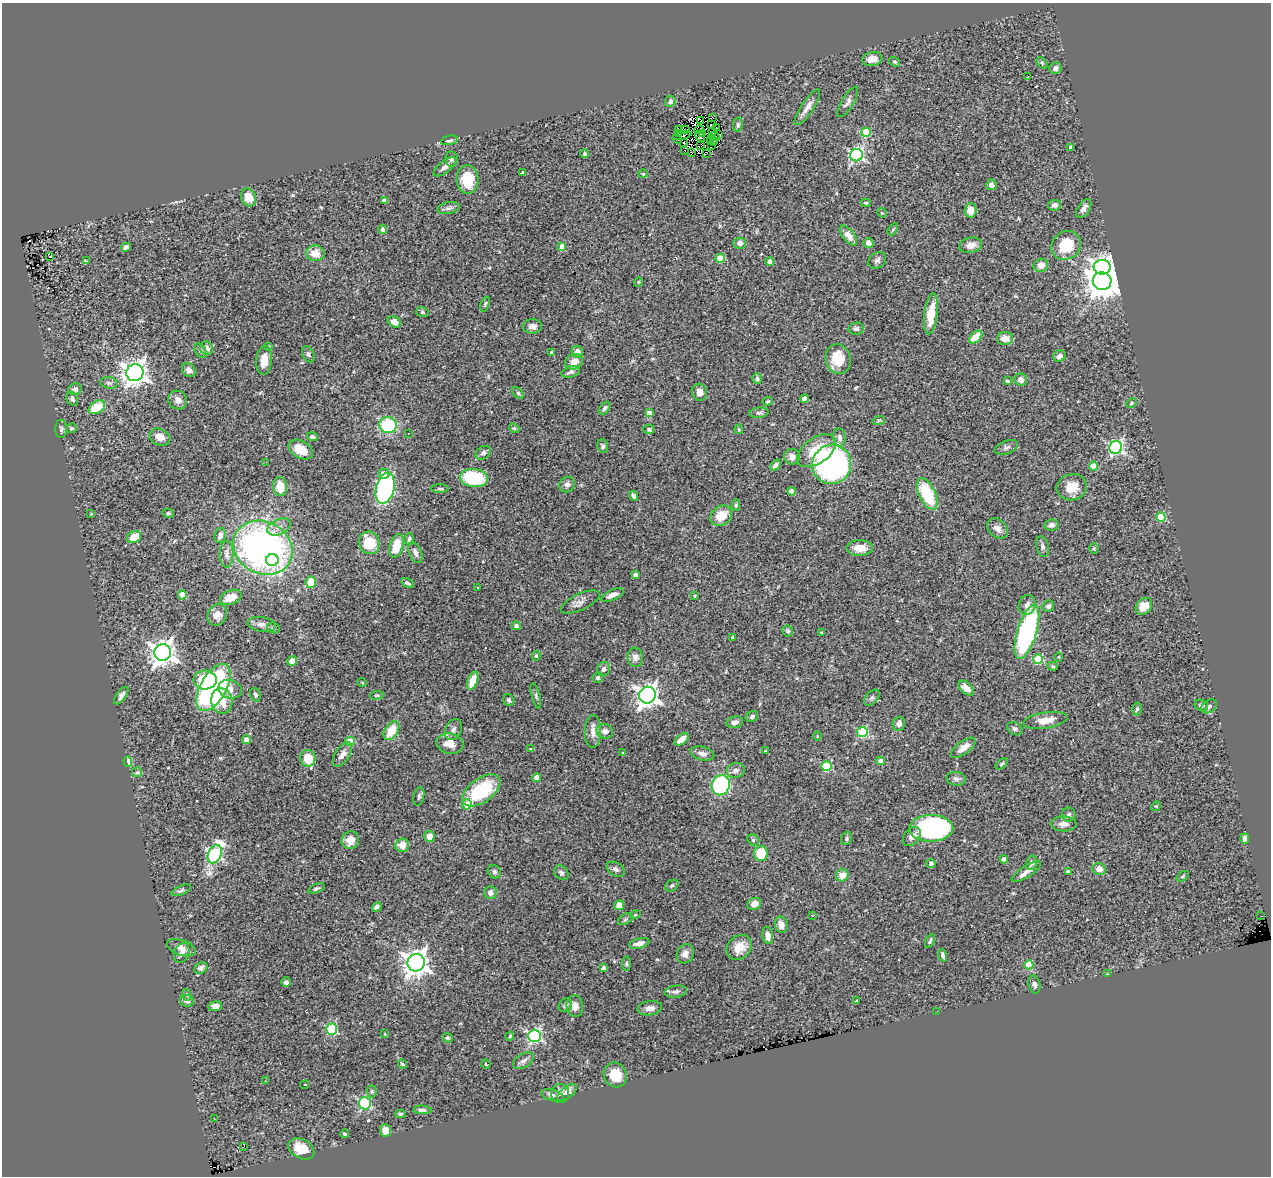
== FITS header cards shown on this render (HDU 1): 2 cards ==
NAXIS1  =                 1269
NAXIS2  =                 1174

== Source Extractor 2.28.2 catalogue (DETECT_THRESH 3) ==
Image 1269 x 1174 px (HDU 1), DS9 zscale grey, 1 PNG px = 1 image px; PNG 1273 x 1178 px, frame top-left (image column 1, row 1174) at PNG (2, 3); each listed source drawn as its Kron ellipse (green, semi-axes under 4 px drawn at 4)
Background 0.524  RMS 0.047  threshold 0.14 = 3 sigma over >= 5 px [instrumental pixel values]
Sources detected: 326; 3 with non-positive FLUX_AUTO (blend fragments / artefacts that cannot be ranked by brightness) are neither listed nor drawn; the other 323 listed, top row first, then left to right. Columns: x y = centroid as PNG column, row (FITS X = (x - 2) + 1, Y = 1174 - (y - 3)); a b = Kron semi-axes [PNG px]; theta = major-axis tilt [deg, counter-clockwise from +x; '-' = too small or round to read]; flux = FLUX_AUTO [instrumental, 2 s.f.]
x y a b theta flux
872 59 10 7 10 26
894 62 6 4 -38 4.4
1042 63 6 4 -47 4.1
1055 68 6 6 - 17
1028 77 3 2 - 3.8
670 101 6 5 - 8.7
848 102 17 6 58 15
807 107 21 6 56 22
713 118 3 2 - 14
701 120 3 2 - 0.94
711 124 2 2 - 3.3
738 125 7 5 80 6.3
717 127 3 2 - 3
678 130 4 2 - 3.3
685 130 3 2 - 1.9
699 130 5 2 - 0.73
713 131 3 2 - 2.2
866 132 5 4 - 130
678 134 3 2 - 3.7
702 134 3 2 - 2.9
719 134 3 2 - 4
682 135 9 2 14 3.8
700 136 6 3 -56 4.3
714 137 6 2 -24 0.67
677 139 5 3 - 8
449 140 8 4 12 8.3
710 141 4 2 - 1.5
683 142 4 2 - 2.3
714 142 3 2 - 0.58
701 145 3 3 - 3.3
711 145 3 2 - 3.1
1071 147 3 3 - 7.2
684 150 2 2 - 1.7
691 152 3 2 - 1.3
707 153 2 2 - 4.8
585 154 4 4 - 6.2
856 155 6 6 - 580
451 159 7 6 - 8.5
445 167 14 6 38 17
523 172 4 3 - 4.2
643 174 4 4 - 3.3
467 179 14 11 -85 86
991 185 5 5 - 12
249 197 9 7 -69 40
384 201 4 3 - 11
866 203 5 3 - 4
1055 205 7 5 7 11
448 208 11 6 9 10
1084 209 11 5 57 15
970 210 7 6 - 36
882 213 5 4 - 3.1
382 229 4 4 - 8.4
893 229 7 4 58 4.3
848 235 12 6 -51 22
740 243 6 5 - 17
868 243 5 5 - 15
971 245 11 7 11 21
1066 245 15 13 36 94
562 246 4 4 - 38
126 247 5 4 - 16
315 253 9 8 - 39
50 257 3 3 - 33
720 258 4 4 - 84
877 260 9 7 36 10
86 261 4 2 - 22
770 262 4 4 - 16
1041 265 7 6 - 23
1102 267 8 7 - 1600
1102 281 9 9 - 6700
638 282 5 3 - 2.5
485 304 8 4 71 4.7
422 312 6 5 - 6.1
931 314 21 6 83 72
394 322 7 5 -31 22
532 326 9 7 1 20
856 329 7 6 - 7.7
976 337 8 5 41 53
1005 338 8 6 5 32
269 346 4 3 - 2.9
207 348 7 6 - 16
201 351 8 5 -57 7.9
551 352 3 2 - 2.9
577 352 6 5 - 23
308 354 8 5 -63 7.7
1060 356 6 5 - 15
838 359 15 12 -75 72
264 360 15 8 86 34
574 362 9 7 24 28
189 370 7 6 - 16
571 372 9 5 17 9
135 373 8 8 - 2900
757 379 5 4 - 5.9
1021 380 6 6 - 17
1007 381 4 3 - 5.6
109 383 9 5 -10 8.6
75 389 7 6 - 11
700 392 9 7 -74 18
518 393 7 4 -45 5.1
804 398 4 4 - 26
72 399 7 5 -64 9.8
178 400 10 9 - 18
768 401 5 4 - 3.9
1131 403 5 4 - 4.1
97 407 9 6 31 86
605 408 7 4 52 9.1
649 413 4 4 - 26
759 413 9 5 5 7.9
879 420 6 4 18 3.8
388 425 9 8 - 200
72 428 5 4 - 5
514 428 5 4 - 4
61 429 9 5 90 7.8
649 429 5 5 - 8.2
739 429 5 4 - 3.8
408 433 2 2 - 1.8
160 437 11 8 -27 25
312 437 5 4 - 7.6
839 437 9 6 -84 12
603 446 7 5 -70 7.1
1006 447 12 6 21 11
1116 448 6 6 - 550
301 450 13 8 -30 53
817 451 22 12 35 88
483 453 8 6 38 11
792 457 8 7 - 19
266 462 2 2 - 8.7
832 464 20 19 - 850
775 465 6 4 50 10
1093 466 4 4 - 70
384 474 5 5 - 39
474 478 14 9 -5 190
567 484 8 7 - 14
280 487 9 7 -85 52
1072 487 15 13 16 49
385 488 15 9 76 490
440 488 8 3 -1 4.6
791 491 4 4 - 18
927 494 17 8 -64 180
634 496 5 4 - 12
736 505 6 4 90 4.7
168 513 5 4 - 4.9
91 514 4 3 - 2.6
721 516 12 9 39 51
1161 517 4 4 - 94
1051 525 7 5 11 11
279 527 12 7 25 21
997 528 12 8 -44 18
220 535 8 5 79 15
134 537 7 5 22 46
409 539 6 4 -86 7
369 543 11 10 - 97
396 546 12 6 74 61
1042 546 11 6 -77 9.5
263 548 30 26 -28 1300
860 548 13 8 1 46
1094 549 5 4 - 4.4
415 552 11 6 -67 13
227 554 13 7 89 16
272 560 6 6 - 260
635 575 4 4 - 17
311 582 5 5 - 61
407 583 7 4 -29 8.3
478 587 3 2 - 3.7
182 595 4 4 - 66
612 595 12 5 24 20
695 596 4 3 - 3
231 597 11 7 21 38
580 602 21 8 25 20
1027 605 10 8 69 18
1048 606 6 5 - 9.6
1144 606 9 7 48 38
217 615 11 9 58 24
261 624 14 7 -9 18
516 626 4 4 - 11
273 628 6 5 - 5.4
788 631 6 5 - 6.8
821 632 4 3 - 3.7
1027 632 28 9 73 570
733 637 4 4 - 3.9
163 652 8 8 - 2800
536 656 5 4 - 4.4
635 657 9 7 -84 16
1059 657 5 3 - 3
1038 659 5 5 - 130
292 661 5 5 - 25
1053 666 5 4 - 4.4
604 669 7 6 - 11
598 678 5 5 - 7.3
205 680 12 9 3 93
473 681 9 5 70 61
362 682 5 3 - 2.6
213 687 26 13 61 770
966 688 9 5 -42 23
230 689 12 9 -15 27
255 695 7 5 -75 6.8
377 695 7 4 6 4.9
647 695 8 8 - 2200
121 696 10 5 55 13
536 696 13 3 -75 6.3
872 698 9 6 46 8.8
509 700 6 5 - 7.5
222 701 13 10 -78 53
1201 705 7 5 -24 5.9
1209 706 9 6 35 8.8
1137 709 6 4 74 5.1
752 716 6 5 - 7
1045 720 22 8 9 38
735 722 8 5 14 12
899 724 7 6 - 16
453 729 11 8 65 13
1015 729 8 6 -32 8
391 731 10 6 57 68
593 731 16 8 -89 22
605 731 8 7 - 14
862 732 5 5 - 230
817 736 4 3 - 2.1
681 739 8 4 38 29
246 740 4 4 - 22
350 741 5 4 - 84
450 744 14 10 -10 48
963 748 14 6 37 25
531 749 4 3 - 4.4
766 751 3 3 - 3.2
623 752 2 2 - 2.5
342 754 14 7 55 20
702 754 12 7 -14 15
308 758 8 7 - 69
128 761 5 4 - 34
881 761 4 4 - 29
1002 764 7 4 38 4.4
826 766 5 5 - 170
736 770 9 7 13 13
137 772 5 4 - 4.4
537 778 4 4 - 33
956 779 10 6 -8 10
721 785 10 9 - 410
481 790 22 12 36 210
419 796 9 5 78 7.4
467 804 5 4 - 83
1156 806 5 4 - 3.1
1069 815 7 7 - 9
1064 824 13 7 -2 19
931 828 22 13 1 570
429 836 5 5 - 33
912 836 11 7 49 18
847 838 7 5 69 6.4
1245 839 5 4 - 11
350 840 9 8 - 32
753 840 6 5 - 5.3
402 845 7 7 - 28
215 854 9 6 63 660
761 854 7 7 - 81
1004 859 4 4 - 21
931 863 4 4 - 9.4
1031 863 7 5 75 12
616 869 10 6 -33 11
1099 869 7 6 - 27
494 872 7 6 - 7.1
1026 872 17 5 33 20
1068 872 4 3 - 12
561 873 8 6 -42 8.1
842 875 6 6 - 32
1183 876 7 3 36 4.2
672 886 7 5 32 5.5
316 888 8 4 22 6.2
181 890 10 4 24 6
490 893 6 6 - 16
754 904 7 6 - 20
619 905 5 5 - 26
377 907 5 4 - 9.9
635 915 5 3 - 2.6
812 915 3 3 - 14
1261 916 2 2 - 8.3
626 919 8 5 28 6.6
781 925 8 6 -75 21
768 935 9 5 -79 20
930 941 7 4 62 5.7
639 943 10 5 13 22
739 947 14 11 45 43
181 948 15 7 -20 21
182 953 10 7 67 16
685 954 10 8 71 17
943 955 6 4 -70 7.5
416 963 9 8 - 3000
626 964 7 4 85 5.4
1029 965 4 4 - 71
201 968 7 5 31 12
603 968 4 4 - 8.6
1108 974 3 2 - 4.2
286 982 4 4 - 9.2
1034 985 9 5 -78 9.7
676 991 11 6 7 12
187 995 6 4 -72 4.1
187 1001 7 6 - 9.4
857 1001 3 3 - 3.2
565 1005 7 6 - 8.5
215 1006 7 5 9 17
575 1006 11 8 -84 20
650 1008 12 7 7 16
937 1011 2 2 - 21
331 1029 5 5 - 210
385 1034 4 3 - 2.5
510 1036 4 4 - 6.4
535 1036 6 6 - 580
448 1038 5 4 - 5.3
523 1061 11 7 32 14
402 1064 4 3 - 4.8
486 1064 5 3 - 3.4
615 1075 13 11 -59 68
265 1081 3 2 - 5.5
305 1085 4 2 - 2.9
372 1091 6 4 -87 5.3
567 1092 12 5 38 15
560 1094 10 9 - 19
552 1095 12 5 -16 13
365 1103 6 6 - 400
422 1110 9 4 -4 8.1
401 1114 5 4 - 5.2
214 1119 2 2 - 1.9
385 1130 6 5 - 30
345 1134 4 3 - 4.9
244 1146 3 2 - 3.5
301 1149 14 9 -28 60
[3 non-positive-flux detections neither listed nor drawn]